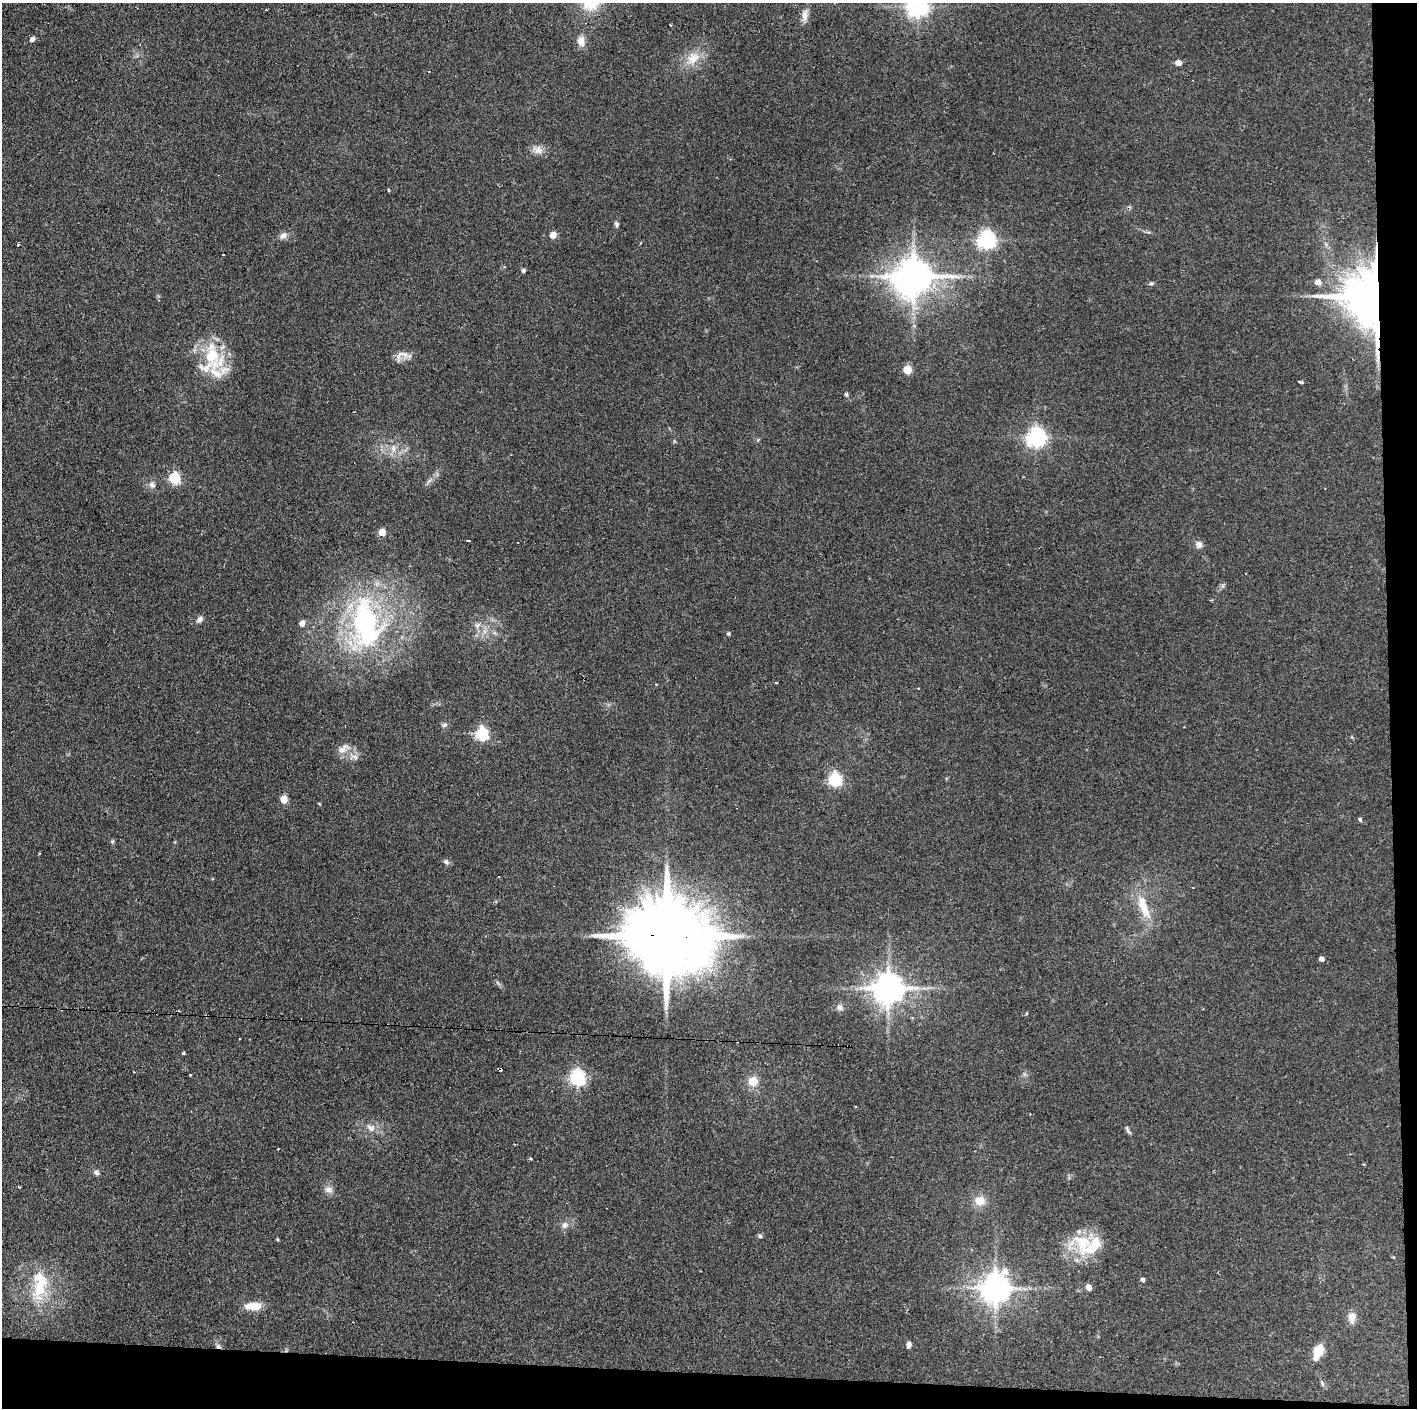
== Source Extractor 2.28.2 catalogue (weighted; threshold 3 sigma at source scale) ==
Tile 9 of 3 x 3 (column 3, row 3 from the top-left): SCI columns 2833-4247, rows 1-1406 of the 4251 x 4217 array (HDU 1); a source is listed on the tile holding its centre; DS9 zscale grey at full resolution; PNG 1419 x 1410 px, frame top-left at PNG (2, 3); no overlay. Shown black and unused: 5% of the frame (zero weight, under 2 of 3 exposures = <1% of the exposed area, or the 3 px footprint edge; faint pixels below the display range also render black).
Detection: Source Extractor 2.28.2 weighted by HDU 2 'WHT'; one run over the whole footprint, this tile lists its part. Background 0.122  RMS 0.0067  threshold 0.0301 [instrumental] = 3 sigma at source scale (4.5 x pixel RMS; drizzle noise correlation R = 1.50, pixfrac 1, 0.05/0.05 arcsec/px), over >= 5 px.
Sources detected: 89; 1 inside a brighter object's white glare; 6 cosmic-ray / hot-pixel residue — not listed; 3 inside a brighter listed object's ellipse — not listed separately; the other 79 listed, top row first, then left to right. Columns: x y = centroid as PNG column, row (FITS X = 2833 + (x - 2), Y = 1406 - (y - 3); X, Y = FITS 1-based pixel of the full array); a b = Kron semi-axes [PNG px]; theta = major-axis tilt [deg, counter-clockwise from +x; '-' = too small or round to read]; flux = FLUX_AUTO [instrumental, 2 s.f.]
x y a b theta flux
918 7 7 7 - 400
805 15 16 7 86 4.2
32 39 6 5 - 2.3
581 41 13 9 -83 5.4
693 58 20 15 46 11
1178 63 5 4 - 6.3
538 150 11 11 - 4.8
388 190 4 3 - 0.62
616 224 8 5 -63 1.4
553 235 5 5 - 9.4
283 236 11 8 35 3.1
986 240 6 6 - 290
18 244 3 3 - 3.3
523 270 5 4 - 1.4
914 276 11 10 - 1800
1318 282 5 5 - 5.8
1151 283 7 4 8 1.1
1374 297 19 17 87 2300
212 355 40 23 -87 34
405 355 10 6 -55 3.2
398 356 17 5 -90 2.7
907 370 5 5 - 23
1301 382 5 3 - 1.7
846 394 6 4 -76 1
1036 437 7 7 - 340
393 449 11 7 -90 4.1
174 478 6 5 - 63
429 481 9 3 45 1.5
152 485 8 8 - 2.7
382 532 5 5 - 14
468 540 4 2 - 1.8
1199 544 10 9 - 3
199 619 9 6 37 2.5
302 623 5 5 - 4.3
366 623 69 34 -82 130
477 625 9 5 38 2.4
729 634 5 4 - 1.1
444 725 7 5 22 1.4
482 734 6 6 - 100
343 749 18 9 36 5.3
355 757 11 6 -22 2.7
835 779 6 6 - 120
284 799 5 5 - 15
1360 819 4 4 - 1.8
112 841 6 4 69 1
446 862 8 6 -26 1.8
498 877 2 2 - 0.55
1144 907 34 10 -70 17
667 936 29 18 -6 12000
1321 959 5 4 - 2.9
888 988 9 8 - 1300
840 1007 9 7 -37 2.9
239 1039 2 2 - 0.75
183 1053 4 3 - 0.74
134 1072 3 2 - 0.74
190 1075 3 2 - 1
577 1078 7 6 - 180
753 1081 13 12 - 8.3
371 1128 13 8 -31 4.4
1128 1130 13 4 -60 1.5
278 1149 4 2 - 0.88
530 1158 4 3 - 0.65
97 1173 7 6 - 1.8
328 1190 11 9 1 3.4
980 1201 14 12 17 7.7
565 1225 10 8 53 3.2
760 1236 6 5 - 1.2
277 1239 4 4 - 0.71
1082 1242 36 23 -61 28
1142 1280 5 4 - 2.1
40 1286 41 17 85 29
1089 1287 5 5 - 5.3
995 1288 9 8 - 1100
253 1306 21 9 0 9.1
1352 1317 13 10 74 4.9
909 1344 6 5 - 2.6
218 1346 7 5 -27 1.8
1318 1351 14 7 67 15
1322 1383 8 4 -55 1.2
Overlapping masked pixels (flux is a lower limit): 3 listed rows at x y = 1374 297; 667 936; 218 1346
Isophote crosses this tile's border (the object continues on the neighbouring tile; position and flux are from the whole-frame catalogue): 1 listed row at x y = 918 7